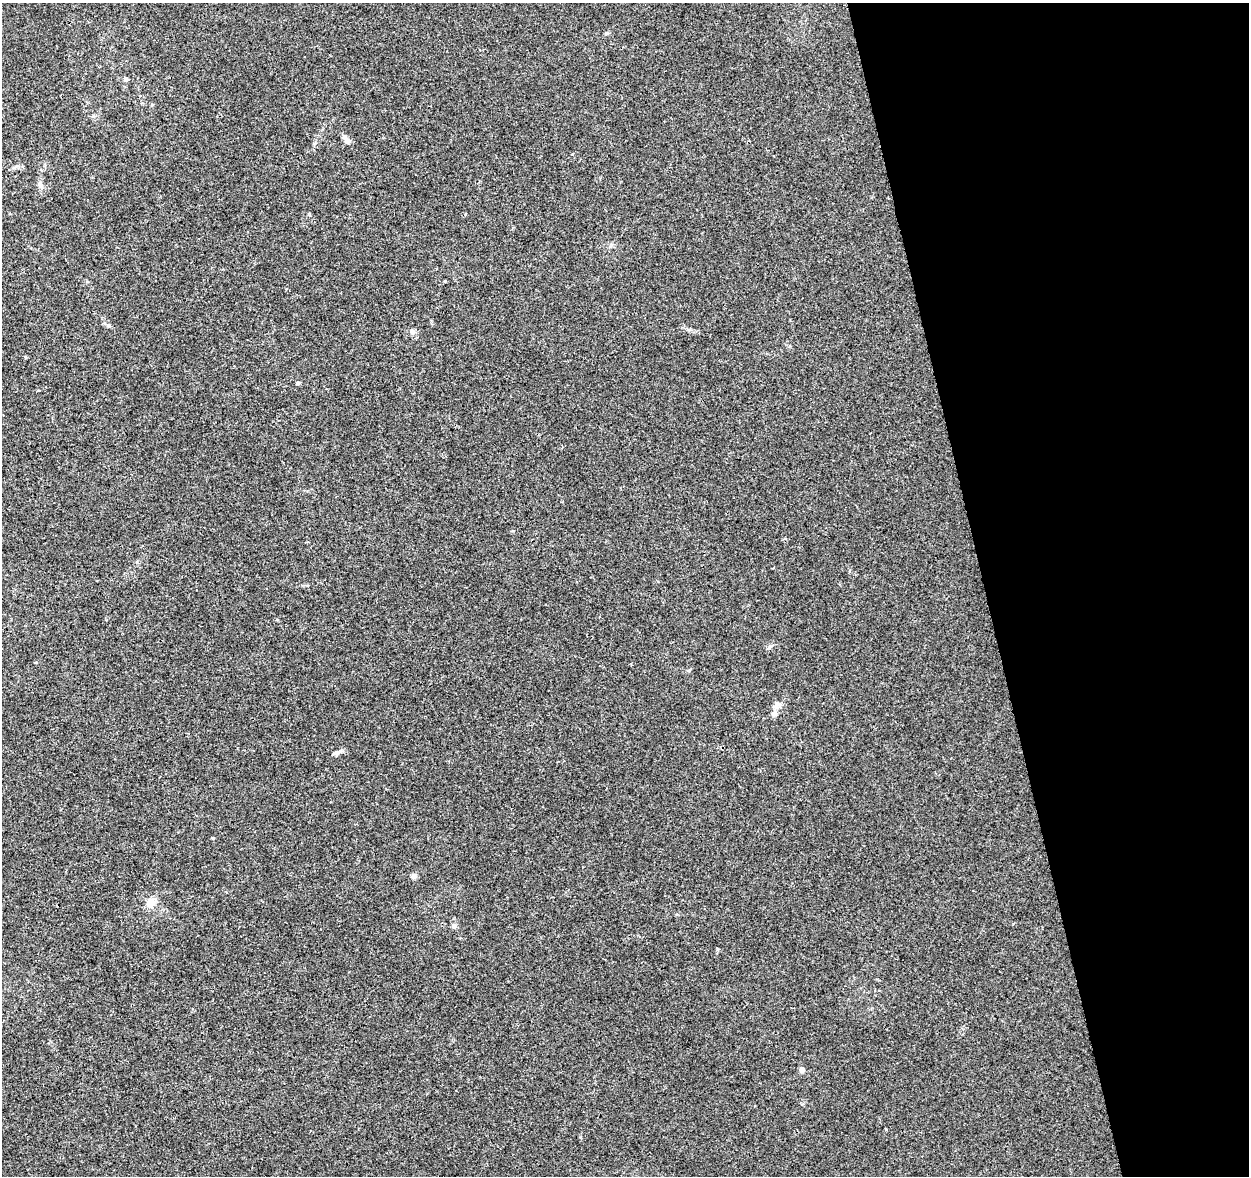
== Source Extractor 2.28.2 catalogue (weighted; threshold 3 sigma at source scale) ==
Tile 12 of 4 x 4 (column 4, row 3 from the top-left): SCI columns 3798-5044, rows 1272-2445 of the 5100 x 4843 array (HDU 1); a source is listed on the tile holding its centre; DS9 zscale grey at full resolution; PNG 1251 x 1178 px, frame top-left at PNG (2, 3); no overlay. Shown black and unused: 21% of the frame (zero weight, under 3 of 4 exposures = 5% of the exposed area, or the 3 px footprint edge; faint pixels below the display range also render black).
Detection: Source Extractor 2.28.2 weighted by HDU 2 'WHT'; one run over the whole footprint, this tile lists its part. Background 0.0053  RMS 0.0027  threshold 0.012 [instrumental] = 3 sigma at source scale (4.5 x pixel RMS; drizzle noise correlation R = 1.50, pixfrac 1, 0.0396/0.0396 arcsec/px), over >= 5 px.
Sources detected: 13; all 13 listed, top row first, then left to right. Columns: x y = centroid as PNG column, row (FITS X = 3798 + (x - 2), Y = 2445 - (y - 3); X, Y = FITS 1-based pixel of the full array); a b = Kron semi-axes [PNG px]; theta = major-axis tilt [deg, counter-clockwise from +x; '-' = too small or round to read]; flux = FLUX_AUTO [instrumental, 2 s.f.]
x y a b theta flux
126 79 5 4 - 0.81
346 140 11 6 -56 1.4
40 184 8 7 - 0.93
412 332 7 6 - 0.72
298 383 5 4 - 0.34
774 713 8 7 - 0.9
336 753 12 5 24 0.9
213 838 3 3 - 0.22
414 876 7 6 - 0.78
151 903 11 10 - 2.6
454 926 7 6 - 0.6
717 949 5 3 - 0.26
802 1070 7 6 - 0.88
Unlisted compact peaks at least as high as the median listed source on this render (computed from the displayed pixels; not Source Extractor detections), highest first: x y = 770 646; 445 281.